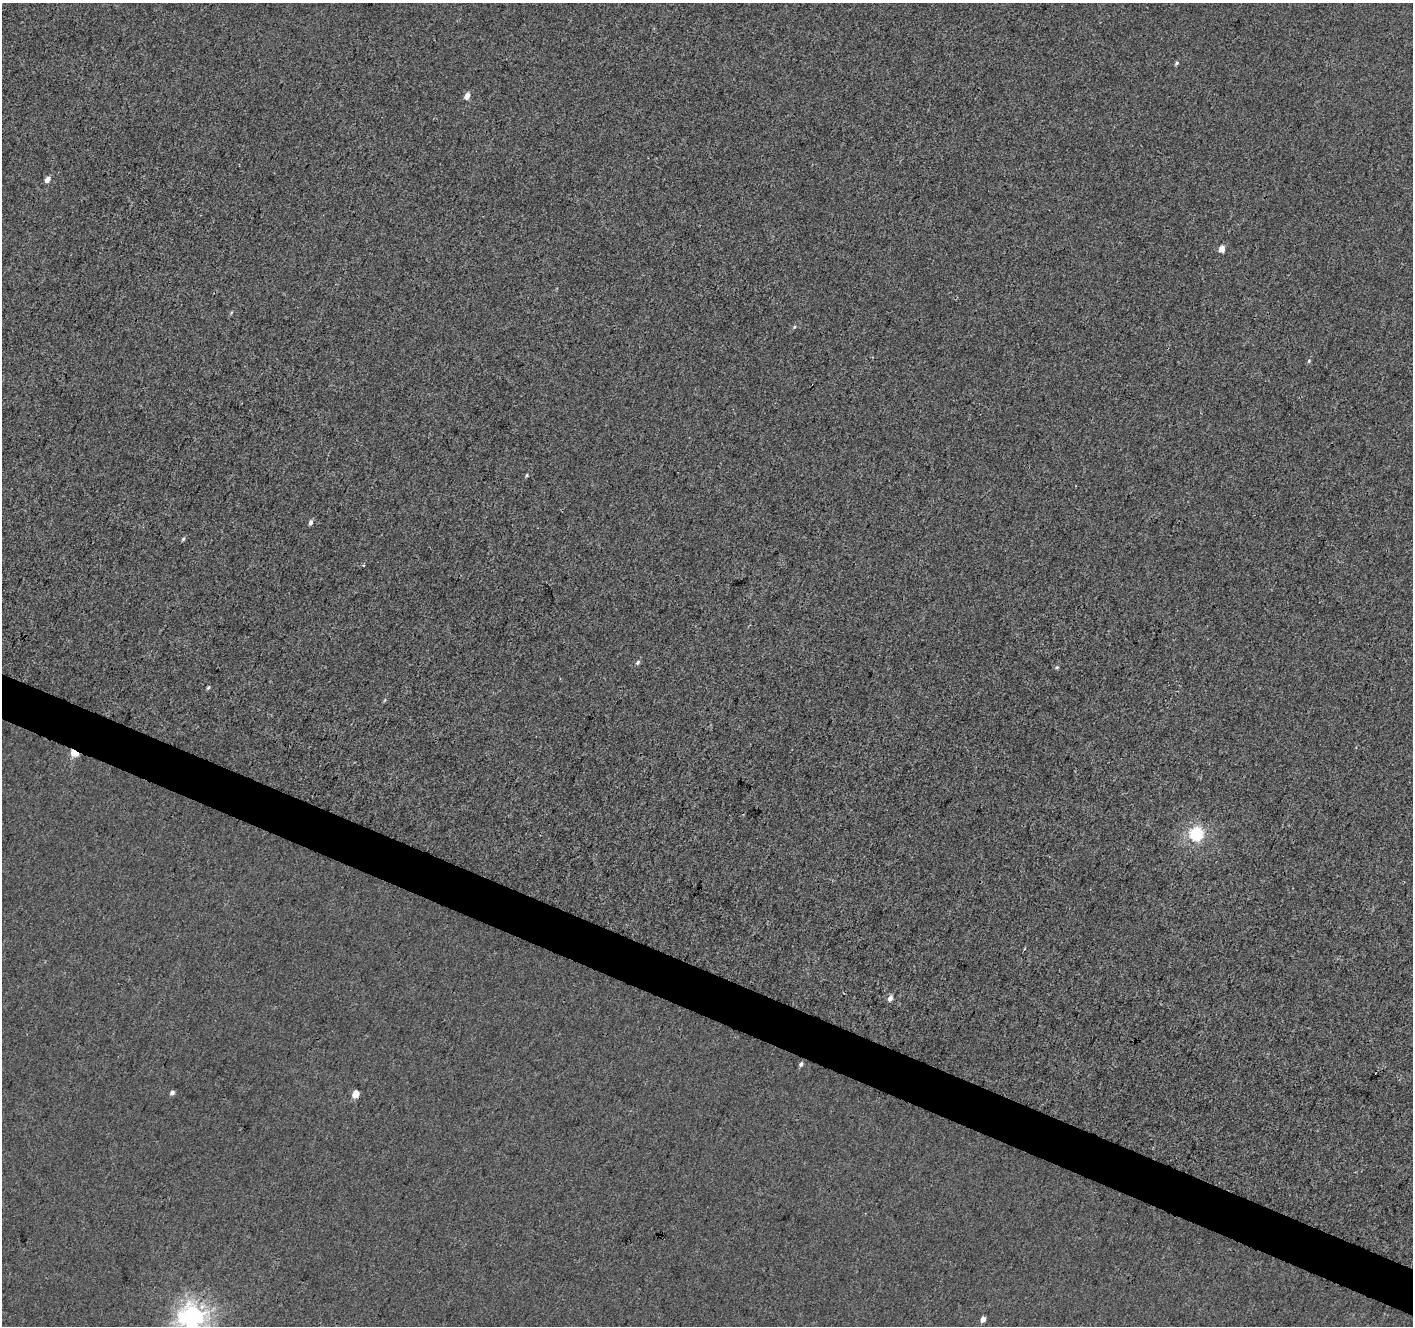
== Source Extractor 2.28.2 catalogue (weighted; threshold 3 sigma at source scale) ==
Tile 6 of 4 x 4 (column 2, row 2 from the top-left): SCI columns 1414-2824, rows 2855-4178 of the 5656 x 5772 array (HDU 1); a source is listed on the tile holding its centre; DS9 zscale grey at full resolution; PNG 1415 x 1328 px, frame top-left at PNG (2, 3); no overlay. Shown black and unused: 3% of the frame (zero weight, under 3 of 4 exposures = <1% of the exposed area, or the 3 px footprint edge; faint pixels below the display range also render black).
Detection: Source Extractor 2.28.2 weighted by HDU 2 'WHT'; one run over the whole footprint, this tile lists its part. Background -1.68e-04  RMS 0.0032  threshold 0.0146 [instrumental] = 3 sigma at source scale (4.5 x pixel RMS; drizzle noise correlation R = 1.50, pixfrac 1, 0.0396/0.0396 arcsec/px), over >= 5 px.
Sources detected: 22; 1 cosmic-ray / hot-pixel residue — not listed; the other 21 listed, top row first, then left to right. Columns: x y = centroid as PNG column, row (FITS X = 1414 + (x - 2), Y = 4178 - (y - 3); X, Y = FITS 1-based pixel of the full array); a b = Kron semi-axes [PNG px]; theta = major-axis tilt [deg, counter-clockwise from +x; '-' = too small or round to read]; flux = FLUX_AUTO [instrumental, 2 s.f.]
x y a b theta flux
1177 63 6 4 29 0.53
467 96 5 4 - 2.9
47 180 6 5 - 2.1
1222 249 6 5 - 3
794 327 5 3 - 0.36
1309 361 5 4 - 0.43
527 475 5 4 - 0.39
311 522 6 4 69 0.96
183 539 5 4 - 0.49
638 662 6 5 - 0.68
1057 667 5 4 - 0.41
208 687 5 3 - 0.47
385 700 6 3 70 0.34
74 753 4 4 - 9.9
1196 834 6 6 - 55
890 998 7 5 64 1.6
801 1064 6 4 62 0.75
172 1093 5 4 - 1.2
355 1094 5 4 - 6.9
193 1317 9 8 - 180
983 1320 4 4 - 2.6
Overlapping masked pixels (flux is a lower limit): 2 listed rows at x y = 74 753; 355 1094
Isophote crosses this tile's border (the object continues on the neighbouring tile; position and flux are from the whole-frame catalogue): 1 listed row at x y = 193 1317